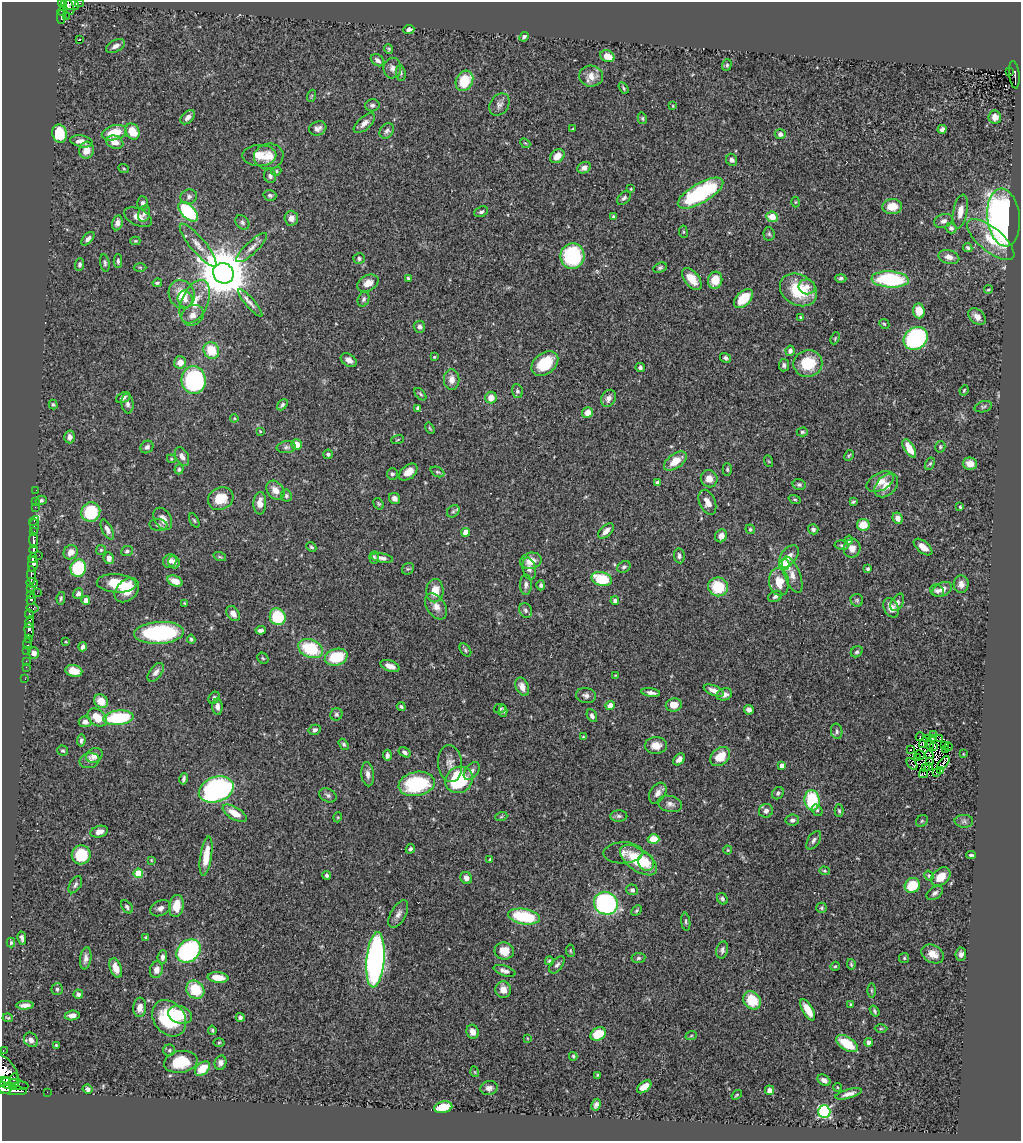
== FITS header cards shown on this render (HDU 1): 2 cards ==
NAXIS1  =                 1019
NAXIS2  =                 1139

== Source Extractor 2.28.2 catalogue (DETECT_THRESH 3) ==
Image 1019 x 1139 px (HDU 1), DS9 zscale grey, 1 PNG px = 1 image px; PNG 1023 x 1143 px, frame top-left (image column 1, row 1139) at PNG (2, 2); each listed source drawn as its Kron ellipse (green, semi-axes under 4 px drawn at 4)
Background 0.426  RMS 0.02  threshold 0.0607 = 3 sigma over >= 5 px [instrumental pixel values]
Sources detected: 472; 5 with non-positive FLUX_AUTO (blend fragments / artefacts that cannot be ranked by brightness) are neither listed nor drawn; the other 467 listed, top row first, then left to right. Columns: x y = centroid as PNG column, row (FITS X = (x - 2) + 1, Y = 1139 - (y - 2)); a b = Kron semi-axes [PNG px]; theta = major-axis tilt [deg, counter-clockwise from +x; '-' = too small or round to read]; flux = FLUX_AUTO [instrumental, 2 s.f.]
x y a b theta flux
62 3 5 4 - 120
80 3 4 3 - 8.6
72 5 8 5 -17 140
68 6 9 5 -58 120
62 11 4 3 - 37
61 17 7 3 89 54
66 17 3 2 - 1.5
409 30 5 4 - 5.4
524 37 5 4 - 2.9
79 39 3 2 - 0.64
115 46 10 6 26 6.6
389 49 5 4 - 2.1
607 56 7 5 -22 15
377 60 7 5 -37 5.1
727 65 6 5 - 2.6
392 68 10 9 - 7.1
1009 72 3 2 - 14
401 73 7 5 -82 2.4
1014 75 14 5 -83 120
591 76 12 10 -3 14
464 81 10 8 63 44
624 88 6 3 -57 2.1
311 96 6 4 71 1.6
372 105 7 6 - 3.7
499 105 12 9 55 6.5
673 106 3 3 - 1.1
188 117 8 5 43 6.3
995 117 6 6 - 11
642 118 6 4 -76 2
364 123 13 6 42 7.6
318 128 9 7 18 6
573 129 4 3 - 1.3
942 129 4 4 - 3.7
132 131 8 6 -57 28
387 131 8 6 48 4
114 133 13 7 15 34
60 134 9 7 -76 43
780 134 5 5 - 4.2
81 141 11 6 -9 9
115 142 9 6 -19 12
525 143 6 4 -41 1.6
86 150 8 7 - 15
259 155 17 10 0 23
269 156 15 12 10 16
557 156 8 6 39 17
732 160 6 5 - 4.8
584 168 7 5 26 8.1
124 169 5 3 - 1.3
276 171 5 4 - 1.9
270 176 7 6 - 3.9
631 189 4 3 - 1.3
701 193 25 10 30 150
270 195 6 5 - 3.5
189 197 8 7 - 4.6
624 198 8 5 43 3.6
795 202 5 3 - 1.4
143 203 7 5 -89 3.6
892 206 10 7 2 23
188 212 12 6 -44 120
481 212 7 5 24 3.9
960 212 17 7 80 13
144 213 8 6 77 3.8
138 217 15 8 -26 13
613 217 4 3 - 2.2
772 217 6 5 - 19
291 218 7 7 - 8.4
1004 218 29 16 -84 530
943 221 9 6 20 6.2
242 222 8 6 -48 3.4
117 223 8 5 79 6.9
951 228 6 5 - 3.4
683 232 6 3 -82 1.5
769 234 7 5 -86 2.3
88 239 8 4 46 4.7
991 240 29 11 -39 34
135 241 5 4 - 1.7
198 245 27 7 -50 14
252 248 20 6 43 8.4
968 248 5 4 - 2.9
572 256 13 12 - 120
949 257 10 7 -14 8.1
359 259 6 5 - 2.9
118 261 6 3 -90 2.6
105 263 8 4 -80 2.9
80 264 6 4 87 2.9
140 267 6 4 -1 1.8
660 268 7 4 25 2.7
223 273 10 10 - 6700
408 278 3 3 - 1.9
841 278 5 4 - 2.8
692 279 13 7 -51 21
890 279 18 8 -4 120
715 280 8 7 - 26
157 283 5 3 - 2.2
368 283 11 8 28 14
807 287 8 7 - 7.1
988 289 4 2 - 1.5
798 290 19 15 -30 56
182 294 14 13 - 28
185 299 8 7 - 7.8
364 299 8 5 69 3.4
743 299 11 7 45 36
195 302 23 13 66 29
250 303 18 4 -49 6.5
919 311 7 6 - 20
193 315 11 9 34 11
800 317 3 3 - 1.4
977 317 10 6 -43 8.7
884 324 6 4 -43 1.8
419 327 6 5 - 4.9
835 338 6 4 68 1.6
916 338 13 10 37 250
211 350 8 7 - 34
790 351 5 4 - 4.1
434 357 4 3 - 1.3
726 358 6 4 -32 3.6
349 360 9 6 -33 7.3
180 362 6 6 - 12
545 363 15 10 38 46
808 363 14 13 - 44
784 365 6 5 - 3.3
640 367 5 4 - 3.5
194 380 14 12 -85 180
452 380 10 8 -90 9.7
964 390 5 3 - 1.6
517 391 7 5 -75 3.3
420 394 7 4 -49 2.3
123 398 7 5 24 4.6
491 398 6 5 - 14
608 398 9 7 63 7.9
53 404 5 4 - 2.1
127 404 9 6 -83 4.8
282 405 6 4 46 2.8
983 407 9 5 17 3
418 408 4 4 - 4.3
587 413 5 5 - 12
234 418 4 4 - 1.3
430 428 6 4 -58 1.7
260 431 4 2 - 1.1
802 432 6 4 0 2.3
70 437 6 5 - 6.5
398 440 6 3 19 1.2
296 445 5 5 - 16
147 447 7 6 - 4.5
286 447 9 6 8 3.9
940 447 6 5 - 2.4
909 448 10 5 -59 21
328 454 5 4 - 2.7
849 455 6 3 61 1.6
182 456 10 6 -64 7.3
171 459 4 4 - 1.4
675 461 13 7 36 22
768 461 6 4 -70 1.4
930 464 6 4 61 2.1
970 464 7 6 - 12
179 469 5 4 - 2.5
727 469 6 4 -89 2.2
408 472 10 6 39 15
437 472 7 4 -25 2.7
392 474 6 5 - 3
709 479 9 8 - 12
880 482 14 9 28 15
657 483 4 3 - 3.5
799 485 6 5 - 3.2
886 485 14 9 45 16
36 490 2 2 - 3.8
275 490 10 8 -50 13
286 496 6 5 - 2.8
394 498 6 5 - 5.5
221 499 13 11 28 32
795 499 6 4 -19 1.7
41 500 5 4 - 2.9
35 502 2 2 - 3.8
707 502 13 7 -66 12
853 502 4 3 - 2.1
260 503 11 6 88 12
378 504 6 4 -56 2
35 507 2 2 - 3.4
960 507 3 3 - 1.6
453 511 7 5 44 3.2
91 512 10 9 - 70
897 518 6 5 - 8
163 519 12 8 -60 11
194 520 8 4 -63 2
34 521 5 3 - 28
158 525 9 6 -5 3.6
863 525 6 6 - 24
34 526 7 3 -88 21
107 529 11 5 -63 6.7
750 529 5 4 - 2.2
813 529 5 5 - 4.1
34 531 3 2 - 17
606 531 9 5 43 8.1
466 532 4 4 - 18
721 536 6 6 - 7.5
33 540 8 3 -87 230
849 540 4 4 - 5.2
842 545 7 4 -7 2.5
311 547 5 4 - 2
923 547 11 6 -39 12
852 548 9 8 - 11
33 550 4 3 - 140
101 550 5 5 - 1.9
127 551 6 5 - 3.2
71 552 7 6 - 11
39 555 2 2 - 14
679 556 7 5 -82 4.3
789 556 13 7 53 11
220 557 6 4 -18 2.1
374 557 6 4 84 2.8
33 558 5 3 - 140
109 558 6 5 - 8.6
382 558 11 4 -10 5.2
170 561 7 6 - 6.9
531 561 11 8 12 15
174 562 6 5 - 4.9
33 564 8 4 85 350
784 565 5 5 - 92
624 567 7 5 30 3.1
78 568 8 7 - 91
408 569 6 5 - 2.4
529 569 11 6 -77 6.7
868 569 4 4 - 2.6
32 575 9 4 -87 170
792 575 19 8 -69 10
602 579 10 7 -15 58
175 581 8 5 -23 17
779 582 14 10 -82 22
32 583 5 5 - 110
116 583 20 9 -4 41
961 584 9 7 85 7.8
526 585 10 6 -90 5.4
541 585 5 4 - 3.4
718 587 10 9 - 50
30 588 3 2 - 17
942 589 10 7 25 8.5
127 590 14 10 44 24
435 591 12 8 88 21
937 591 7 6 - 3.9
37 593 2 2 - 6.9
30 594 4 3 - 99
78 594 5 5 - 5
775 596 7 5 27 3.4
61 598 6 4 80 2.3
31 600 5 3 - 58
86 600 4 4 - 9.2
857 600 6 6 - 2.6
615 601 4 4 - 3.7
897 602 9 5 61 5.6
184 603 3 3 - 1.2
436 606 14 9 -56 11
32 608 6 4 -12 50
891 608 10 7 -64 11
525 610 8 6 -64 4.1
233 613 8 6 -54 7.4
29 614 5 4 - 58
278 617 8 7 - 60
30 622 6 3 74 60
29 630 7 5 -89 220
261 630 5 4 - 5.4
159 633 25 11 3 150
29 638 4 3 - 11
191 639 4 3 - 2.5
66 642 3 2 - 0.98
28 644 6 3 -90 28
83 647 4 4 - 4.7
310 649 13 9 -23 68
27 650 2 2 - 8.6
465 650 7 5 -54 2.5
857 652 6 5 - 2.7
34 653 6 5 - 9.1
336 657 11 8 17 54
263 658 6 5 - 1.8
26 661 2 2 - 7.2
390 666 10 5 -19 9.5
26 667 2 2 - 4.2
74 671 8 6 -13 18
156 672 11 6 53 6.3
615 675 4 2 - 0.84
25 679 2 2 - 6.8
522 687 9 6 -65 11
714 691 10 5 -22 9.3
651 693 9 4 -8 5.5
724 694 8 6 18 7.3
586 695 10 7 -9 5.7
214 698 6 5 - 3.7
101 701 7 6 - 18
610 705 5 4 - 11
674 705 8 6 8 14
217 707 8 5 -86 6.1
401 707 5 3 - 2.1
500 709 6 4 14 2.5
749 710 5 4 - 4.6
503 711 6 4 -90 2.9
336 714 6 6 - 3
592 716 7 5 -63 4.7
97 718 11 7 -37 23
118 718 15 7 7 91
85 722 6 5 - 5.6
315 730 6 5 - 4.2
837 731 8 5 -80 3.6
933 734 3 3 - 2.4
583 737 3 3 - 1.2
920 737 4 2 - 0.93
927 739 2 2 - 1.3
933 739 3 2 - 1.1
940 739 3 2 - 2.5
81 740 6 4 82 3.1
924 743 5 3 - 1.3
344 744 6 4 -56 2.3
929 744 5 3 - 0.88
656 745 11 8 1 13
934 746 4 2 - 1.6
944 746 2 2 - 1.5
948 746 4 2 - 4.1
946 749 3 2 - 0.74
910 750 2 2 - 0.52
63 751 5 5 - 2.1
405 752 6 4 -32 4.4
963 754 3 2 - 0.9
94 755 9 7 27 13
387 755 5 4 - 4.9
920 755 5 2 - 1.4
929 755 4 2 - 1
720 757 11 8 41 26
918 758 3 2 - 0.87
679 759 7 5 45 5.9
89 761 10 7 14 5
930 762 3 2 - 0.94
943 763 8 2 51 2.4
450 764 18 12 -84 11
912 764 6 2 -50 4
782 765 4 4 - 7.5
925 767 3 2 - 0.88
929 767 4 2 - 0.41
472 771 10 6 54 5.5
941 771 2 2 - 1.5
937 773 4 2 - 1.1
368 774 12 6 -84 7.6
923 774 4 2 - 3.4
184 779 6 3 77 3.4
459 780 14 12 37 130
417 784 18 12 10 110
216 789 18 12 18 390
658 793 11 7 58 7.8
778 793 6 5 - 3.4
328 795 9 6 -27 3.9
812 800 10 7 -83 79
670 804 12 8 -13 6.7
817 810 6 5 - 2.7
766 811 7 7 - 6.1
839 811 6 4 -87 2.4
235 813 13 6 -31 21
619 816 8 5 -1 3.7
338 817 5 3 - 1.3
501 817 6 4 19 1.8
792 820 7 5 9 4.6
922 821 6 5 - 2.2
964 821 9 6 -2 4.1
99 832 9 5 16 8.5
653 839 6 5 - 23
814 840 10 5 58 4.4
410 849 5 4 - 2.8
728 850 4 4 - 1.5
623 853 20 10 1 11
81 855 9 9 - 49
971 855 4 3 - 2.3
206 856 20 6 82 26
490 859 4 4 - 1.7
151 860 3 3 - 1.3
639 860 21 11 -35 62
646 862 9 7 -58 12
824 871 5 4 - 1.7
138 873 5 4 - 43
327 875 4 4 - 2.6
929 876 5 4 - 2.1
941 877 11 7 43 22
466 878 6 5 - 6
75 885 9 5 58 3.7
912 885 8 7 - 41
632 890 5 5 - 3.9
935 893 9 5 37 4.6
722 899 6 5 - 2.9
606 903 12 11 - 230
176 906 11 7 80 24
127 907 7 5 -50 3.2
160 908 11 7 26 7
822 908 5 5 - 2.3
636 911 6 4 46 2.1
398 914 15 7 61 7.8
524 916 16 7 -10 87
686 922 9 4 -83 2.8
146 937 3 3 - 1.6
22 938 6 3 -78 3.8
11 942 5 4 - 2.1
722 950 9 5 76 4.2
188 951 13 10 39 240
504 951 10 8 -10 21
570 951 6 4 -82 1.9
933 954 12 8 -28 17
961 954 7 5 85 5
162 957 7 4 84 4.7
86 958 11 5 82 6.2
638 958 7 5 6 2.8
904 958 5 5 - 2
375 960 28 9 85 520
549 961 4 4 - 2.2
851 964 5 3 - 1.8
557 965 10 5 51 4.2
835 966 5 4 - 1.7
116 968 10 6 -69 13
156 970 8 6 74 9.3
505 971 11 5 -18 5.9
218 978 10 5 -7 20
57 989 6 5 - 2.6
195 990 10 8 -46 44
503 990 8 7 - 13
871 990 7 3 -89 1.9
78 994 4 4 - 3.6
752 1000 10 8 -48 41
851 1004 4 3 - 1.7
25 1005 9 4 3 6.7
140 1007 10 6 85 11
808 1010 12 5 -60 22
874 1011 6 4 -57 2.3
72 1015 7 5 7 7.7
180 1015 12 8 -16 35
240 1017 4 4 - 4
8 1018 5 3 - 1.6
169 1018 20 15 -53 84
881 1029 6 4 1 1.8
212 1030 4 3 - 1.8
473 1032 7 6 - 9.9
598 1034 8 6 32 35
691 1036 6 3 19 1.6
527 1038 3 2 - 0.92
31 1040 8 6 -48 8.2
219 1042 5 3 - 1.4
869 1042 4 4 - 6.1
847 1044 12 6 -32 41
56 1045 3 3 - 1.7
169 1050 6 6 - 2.5
3 1051 3 2 - 18
573 1056 4 3 - 1.8
181 1062 17 11 10 55
221 1063 7 6 - 4.9
202 1069 8 6 43 30
6 1071 19 9 -55 690
475 1072 5 3 - 1
597 1075 4 2 - 1.3
14 1079 5 3 - 120
824 1080 7 5 -32 6
3 1081 6 4 12 130
13 1084 16 5 -8 450
644 1087 8 5 39 15
838 1087 4 3 - 1.4
3 1088 8 6 -6 240
489 1088 9 7 9 6.3
88 1089 5 4 - 4.9
13 1090 14 5 -6 570
769 1090 5 4 - 6.4
47 1092 2 2 - 3.4
849 1094 14 4 15 6.9
737 1095 6 3 35 1.5
596 1105 6 4 63 4.1
443 1107 9 5 11 37
824 1112 6 6 - 200
At the frame edge (FLAGS 8, measured only in part): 7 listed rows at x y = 62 3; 80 3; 72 5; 3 1051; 6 1071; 3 1081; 3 1088
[5 non-positive-flux detections neither listed nor drawn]